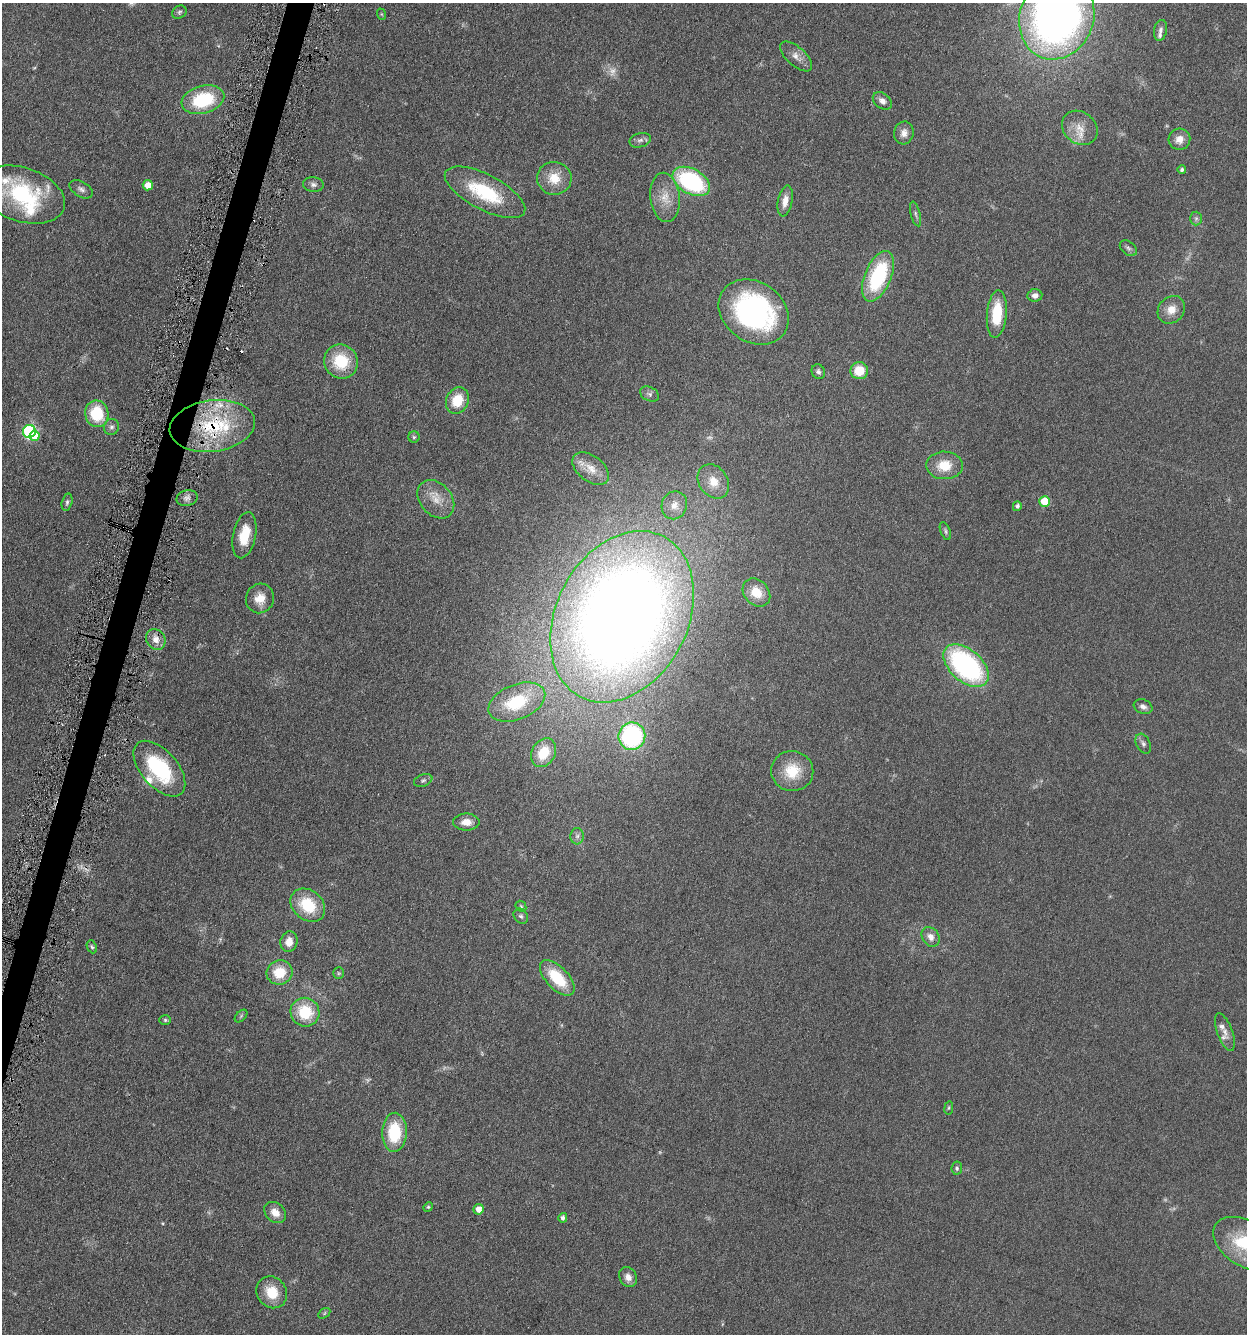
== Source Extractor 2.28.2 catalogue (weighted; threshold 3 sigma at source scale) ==
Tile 7 of 4 x 4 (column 3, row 2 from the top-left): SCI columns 2754-3998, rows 2675-4006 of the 5376 x 5350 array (HDU 1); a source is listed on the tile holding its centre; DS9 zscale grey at full resolution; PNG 1249 x 1336 px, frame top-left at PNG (2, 3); each listed source drawn as its Kron ellipse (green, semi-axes under 4 px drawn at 4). Shown black and unused: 2% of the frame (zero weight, under 3 of 6 exposures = <1% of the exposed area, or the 3 px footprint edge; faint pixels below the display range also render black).
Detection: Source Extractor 2.28.2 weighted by HDU 2 'WHT'; one run over the whole footprint, this tile lists its part. Background 0.0957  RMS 0.0067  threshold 0.0276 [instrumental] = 3 sigma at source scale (4.09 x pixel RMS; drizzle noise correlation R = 1.36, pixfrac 0.8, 0.05/0.05 arcsec/px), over >= 5 px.
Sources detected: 105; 5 too faint to see at this stretch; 2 cosmic-ray / hot-pixel residue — neither listed nor drawn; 8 inside a brighter listed object's ellipse — not listed separately; the other 90 listed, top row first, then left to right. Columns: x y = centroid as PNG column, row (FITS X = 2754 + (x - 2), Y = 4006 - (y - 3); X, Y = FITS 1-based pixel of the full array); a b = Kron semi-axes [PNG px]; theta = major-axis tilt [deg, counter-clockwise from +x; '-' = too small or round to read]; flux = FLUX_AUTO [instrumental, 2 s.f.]
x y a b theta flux
179 12 7 6 - 1.2
381 14 6 3 -70 0.6
1057 17 43 37 69 400
1160 30 10 6 79 2.4
796 56 20 9 -42 5.2
203 100 22 13 15 39
882 101 10 7 -37 3.7
1080 128 19 15 -38 9.9
904 133 11 10 - 3.9
1179 139 11 10 - 5.7
640 140 11 7 15 2.3
1182 170 4 4 - 1.2
554 178 17 16 - 13
691 181 20 12 -29 72
313 184 10 7 -8 2.3
148 185 5 5 - 7.5
81 189 13 7 -32 2.5
485 192 44 17 -28 41
22 195 44 27 -19 62
665 197 25 14 -83 12
785 201 15 7 79 5.7
916 214 13 4 -75 1.7
1196 218 7 6 - 1.4
1128 248 9 6 -39 1.7
878 276 27 13 68 52
1035 295 7 6 - 3
1171 310 15 12 46 7.7
754 312 37 30 -35 130
997 314 24 10 85 23
341 361 17 16 - 24
859 371 9 8 - 13
818 372 7 6 - 1.7
650 394 10 7 -28 1.9
457 400 13 11 63 16
97 414 13 11 -79 25
212 426 43 25 8 52
111 427 8 7 - 2
29 431 6 6 - 100
35 436 5 5 - 6.6
414 437 5 5 - 1
945 465 18 14 -2 13
591 469 21 13 -38 8.1
713 481 18 14 -55 11
187 498 11 8 14 2.8
436 499 21 15 -49 11
1045 501 5 5 - 21
67 502 9 5 76 1.5
674 505 14 12 69 6.1
1017 506 5 4 - 1.6
945 531 9 4 -68 1.2
244 535 23 11 79 15
756 592 15 12 -46 12
260 598 15 14 - 8.1
622 617 90 66 62 930
156 639 11 9 -57 5.6
966 666 27 16 -42 110
517 702 30 17 22 34
1143 707 10 7 -22 2.6
632 736 14 13 - 73
1143 744 10 7 -61 2.1
543 753 15 11 59 18
159 769 33 18 -49 53
792 771 21 20 - 19
423 780 9 6 21 1.7
466 822 13 8 0 5.9
577 836 8 6 86 2.2
308 905 19 14 -39 24
521 906 6 4 -45 0.85
521 916 8 6 -54 1.5
931 937 10 8 -54 4.7
289 942 10 8 76 5.8
92 947 6 4 -66 1.1
279 972 13 12 - 16
339 973 6 5 - 0.84
557 978 22 11 -46 25
305 1012 15 14 - 24
241 1016 7 4 46 1
165 1020 6 5 - 0.96
1225 1032 20 7 -70 4.7
949 1108 7 3 81 0.76
394 1132 19 12 87 29
957 1168 7 5 82 1.2
428 1207 5 4 - 0.76
479 1209 5 5 - 5.2
275 1212 12 9 -42 5.9
563 1218 5 4 - 2.1
1246 1244 35 22 -32 35
628 1277 10 8 -62 4.1
272 1292 17 14 -52 14
324 1313 6 4 33 0.87
Overlapping masked pixels (flux is a lower limit): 1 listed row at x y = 212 426
Isophote crosses this tile's border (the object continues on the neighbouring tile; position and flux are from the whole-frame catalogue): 3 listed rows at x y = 1057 17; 22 195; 1246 1244